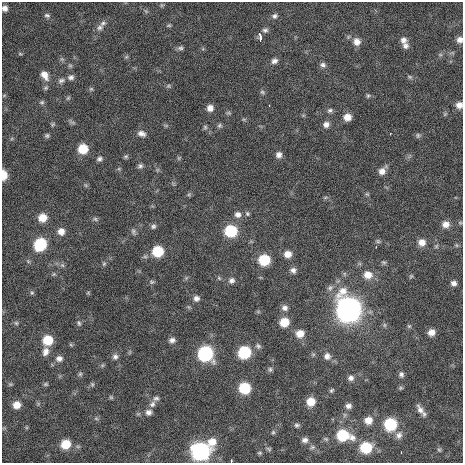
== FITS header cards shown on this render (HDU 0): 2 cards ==
NAXIS1  =                  461 / length of data axis 1
NAXIS2  =                  461 / length of data axis 2

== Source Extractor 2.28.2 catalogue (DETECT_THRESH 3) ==
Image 461 x 461 px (HDU 0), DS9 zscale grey, 1 PNG px = 1 image px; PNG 465 x 465 px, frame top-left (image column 1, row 461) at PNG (2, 2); no overlay
Background 2610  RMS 43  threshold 129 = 3 sigma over >= 5 px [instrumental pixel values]
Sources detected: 149; all 149 listed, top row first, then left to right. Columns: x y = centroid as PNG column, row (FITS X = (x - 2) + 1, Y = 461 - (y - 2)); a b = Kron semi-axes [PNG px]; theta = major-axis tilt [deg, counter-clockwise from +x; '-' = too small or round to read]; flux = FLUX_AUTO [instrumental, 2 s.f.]
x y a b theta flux
162 5 5 5 - 4.0e+03
5 8 6 6 - 1.3e+04
47 15 8 6 -17 6.8e+03
274 16 7 7 - 8.6e+03
103 23 8 5 11 7.9e+03
169 25 6 4 6 3.8e+03
100 27 12 8 36 1.3e+04
265 30 7 6 - 7.6e+03
260 35 7 3 -62 1.0e+04
260 40 5 3 - 7.5e+03
403 40 8 8 - 1.3e+04
460 40 7 7 - 1.5e+04
357 42 9 8 - 2.2e+04
405 46 9 8 - 1.2e+04
180 48 8 6 5 7.1e+03
20 54 6 4 -2 3.5e+03
440 55 6 4 -1 4.4e+03
126 57 6 4 44 4.1e+03
62 59 6 6 - 5.4e+03
274 61 8 7 - 1.1e+04
70 65 6 5 - 4.9e+03
323 65 8 6 -19 9.3e+03
45 75 12 8 -56 2.5e+04
71 77 8 7 - 1.0e+04
410 77 8 5 -27 5.4e+03
61 81 10 7 26 1.1e+04
168 86 6 5 - 4.6e+03
46 88 7 6 - 5.5e+03
91 89 6 6 - 4.5e+03
262 92 7 5 -17 5.5e+03
4 95 6 4 2 3.3e+03
368 96 6 5 - 4.5e+03
68 98 6 4 45 4.2e+03
42 102 7 6 - 6.0e+03
459 105 8 8 - 1.7e+04
269 106 3 2 - 3.5e+03
210 108 7 7 - 1.7e+04
330 110 8 6 27 7.5e+03
228 113 8 4 -18 4.5e+03
303 115 6 4 -18 3.5e+03
347 117 7 7 - 2.7e+04
72 122 11 4 -25 6.0e+03
53 124 7 5 49 4.2e+03
326 124 8 7 - 1.5e+04
166 125 6 4 0 4.1e+03
219 125 6 6 - 5.9e+03
205 127 7 5 -89 5.2e+03
141 133 10 7 -17 1.4e+04
390 134 3 2 - 1.8e+03
418 135 7 6 - 5.5e+03
47 136 6 5 - 5.7e+03
83 149 8 8 - 7.0e+04
279 155 8 7 - 1.3e+04
126 156 6 5 - 4.9e+03
179 158 7 5 61 4.3e+03
99 159 6 5 - 7.9e+03
140 166 7 6 - 7.6e+03
382 171 11 7 50 2.0e+04
3 175 8 5 -89 4.7e+04
85 185 6 4 -70 4.0e+03
189 194 6 5 - 4.3e+03
367 194 7 4 -44 4.5e+03
325 198 6 4 20 4.2e+03
247 213 7 6 - 6.1e+03
238 214 9 8 - 1.5e+04
42 218 8 8 - 3.9e+04
95 219 7 5 -45 5.7e+03
460 223 5 5 - 3.9e+03
446 224 8 8 - 2.2e+04
153 226 7 6 - 7.4e+03
61 231 8 8 - 2.1e+04
133 231 9 6 -77 7.2e+03
231 231 9 8 - 1.6e+05
378 241 7 5 -22 5.3e+03
422 242 9 8 - 2.3e+04
40 244 10 8 50 1.6e+05
456 245 6 4 -71 3.7e+03
158 251 8 8 - 1.1e+05
288 254 8 7 - 2.5e+04
264 260 8 8 - 1.1e+05
384 262 7 5 -41 5.3e+03
104 264 7 5 68 4.9e+03
62 265 6 5 - 6.1e+03
293 270 8 7 - 1.2e+04
54 274 5 5 - 4.1e+03
368 275 11 10 - 3.3e+04
411 276 7 5 62 4.5e+03
219 278 7 4 -46 4.3e+03
231 280 8 7 - 1.1e+04
152 282 8 6 0 5.6e+03
454 283 7 6 - 1.2e+04
330 288 9 8 - 1.1e+04
32 293 5 5 - 4.0e+03
88 293 6 3 19 2.9e+03
196 298 7 7 - 1.2e+04
285 308 8 8 - 1.2e+04
348 309 13 11 -67 2.1e+06
284 322 8 8 - 5.6e+04
16 323 6 5 - 4.5e+03
79 323 8 5 -74 5.9e+03
409 326 5 5 - 4.7e+03
431 332 7 7 - 2.1e+04
300 334 9 8 - 3.0e+04
48 340 8 8 - 7.0e+04
172 340 8 6 5 1.1e+04
71 345 6 4 -19 3.5e+03
258 346 8 6 -38 7.1e+03
45 352 10 7 69 1.6e+04
244 352 8 8 - 1.8e+05
205 354 10 9 - 3.4e+05
327 356 10 9 - 1.7e+04
115 357 8 7 - 1.0e+04
59 358 8 7 - 1.4e+04
270 369 7 6 - 6.3e+03
80 374 5 5 - 4.7e+03
401 374 7 6 - 8.7e+03
351 378 8 8 - 1.2e+04
10 384 6 5 - 3.8e+03
46 384 7 5 0 4.5e+03
92 384 6 5 - 4.8e+03
245 388 8 8 - 1.2e+05
401 388 6 5 - 4.0e+03
331 390 7 5 49 5.1e+03
111 397 6 5 - 3.8e+03
156 398 8 6 11 8.2e+03
311 402 8 8 - 4.3e+04
152 404 9 7 48 1.2e+04
17 405 8 7 - 2.8e+04
348 406 8 7 - 1.2e+04
420 410 13 6 -59 1.7e+04
149 412 8 7 - 1.2e+04
96 418 6 4 -2 4.2e+03
368 420 9 9 - 2.9e+04
390 424 9 9 - 1.6e+05
297 425 7 6 - 6.7e+03
273 432 6 5 - 4.5e+03
343 435 14 9 -12 1.4e+05
399 435 10 9 - 1.5e+04
305 440 8 7 - 1.2e+04
212 442 11 10 - 3.4e+04
66 444 9 8 - 6.1e+04
312 447 8 6 15 7.5e+03
366 447 10 9 - 1.3e+05
269 449 7 5 -28 5.1e+03
439 450 6 5 - 4.1e+03
200 451 11 10 - 5.9e+05
259 453 6 4 0 4.3e+03
401 453 3 2 - 2.9e+03
231 461 3 3 - 7.8e+03
At the frame edge (FLAGS 8, measured only in part): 5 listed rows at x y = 5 8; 460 40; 459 105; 3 175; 231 461